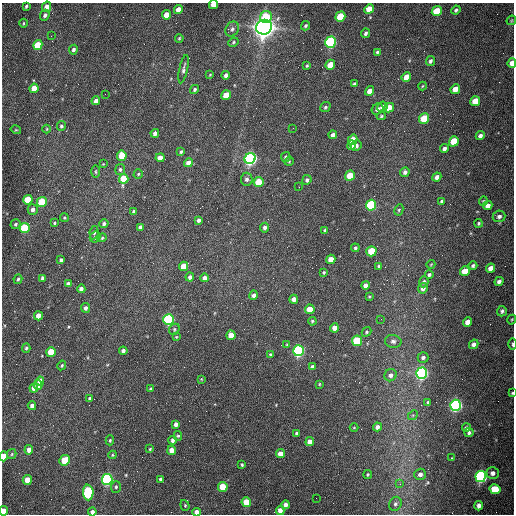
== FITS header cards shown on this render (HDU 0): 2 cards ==
NAXIS1  =                  512 /fastest changing axis
NAXIS2  =                  512 /next to fastest changing axis

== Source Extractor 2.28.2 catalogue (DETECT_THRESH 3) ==
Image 512 x 512 px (HDU 0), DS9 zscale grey, 1 PNG px = 1 image px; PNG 516 x 516 px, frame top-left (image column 1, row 512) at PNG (2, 3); each listed source drawn as its Kron ellipse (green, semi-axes under 4 px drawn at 4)
Background 1560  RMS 24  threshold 71.3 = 3 sigma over >= 5 px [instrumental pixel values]
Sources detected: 210; all 210 listed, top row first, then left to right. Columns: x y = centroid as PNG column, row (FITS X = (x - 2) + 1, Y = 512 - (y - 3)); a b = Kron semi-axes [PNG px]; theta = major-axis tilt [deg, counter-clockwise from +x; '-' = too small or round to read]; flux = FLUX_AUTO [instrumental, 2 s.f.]
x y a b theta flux
213 4 4 4 - 2.4e+04
26 6 4 3 - 2.2e+03
47 7 5 4 - 1.2e+04
178 9 5 4 - 1.0e+04
369 9 5 4 - 2.3e+04
456 10 5 3 - 3.1e+03
437 11 5 4 - 6.1e+04
45 15 5 4 - 4.3e+03
166 15 5 4 - 1.5e+04
266 17 6 5 - 5.6e+04
340 17 5 4 - 6.7e+04
511 20 5 3 - 1.4e+03
23 23 4 3 - 1.5e+03
305 26 5 4 - 2.6e+03
264 27 8 7 - 2.1e+06
232 29 8 6 55 5.4e+03
365 33 5 4 - 4.0e+03
51 36 3 2 - 1.4e+03
179 38 4 3 - 1.7e+03
233 42 5 4 - 2.3e+03
330 42 6 5 - 3.5e+05
38 45 5 4 - 4.5e+04
73 50 5 4 - 3.9e+03
377 52 4 3 - 2.9e+03
430 61 5 4 - 3.8e+03
512 63 5 4 - 1.7e+04
330 65 5 4 - 2.2e+04
307 66 3 2 - 1.9e+03
183 69 14 4 78 5.1e+03
210 75 3 3 - 1.2e+03
226 75 4 3 - 4.3e+03
406 77 5 4 - 1.4e+04
354 84 4 3 - 2.8e+03
422 86 4 3 - 1.4e+03
34 88 5 4 - 2.4e+04
195 89 5 4 - 2.8e+03
455 89 5 4 - 1.8e+04
369 91 5 4 - 1.2e+04
105 94 2 2 - 7.2e+02
226 95 5 4 - 3.4e+04
96 101 4 4 - 7.7e+03
475 101 5 4 - 2.6e+04
325 107 5 4 - 2.8e+03
382 107 5 4 - 6.9e+03
389 108 5 4 - 2.2e+04
377 109 6 5 - 5.5e+03
381 116 5 4 - 2.2e+03
424 119 5 5 - 6.7e+04
61 126 5 4 - 3.1e+03
293 128 2 2 - 6.8e+02
47 129 4 3 - 1.4e+03
16 130 5 3 - 1.4e+03
155 133 4 4 - 5.8e+03
333 135 4 4 - 6.1e+03
480 136 4 4 - 5.7e+03
353 140 5 4 - 2.6e+04
454 141 5 4 - 4.8e+04
351 145 5 4 - 1.3e+04
356 145 5 5 - 5.5e+03
444 149 4 3 - 5.0e+03
181 152 4 3 - 2.5e+03
122 156 5 4 - 4.5e+04
286 157 5 4 - 3.4e+03
160 158 4 4 - 1.5e+04
250 158 6 5 - 7.0e+05
289 161 4 4 - 1.8e+03
189 163 5 4 - 1.3e+04
103 164 3 3 - 1.2e+03
120 169 5 5 - 3.4e+03
96 172 6 3 -90 2.1e+03
405 172 5 4 - 4.9e+03
138 174 5 4 - 2.3e+03
350 176 5 5 - 2.9e+04
437 177 5 4 - 5.9e+03
124 179 5 4 - 4.2e+04
247 179 6 6 - 4.6e+03
307 180 5 4 - 4.2e+03
258 182 5 5 - 3.8e+04
299 187 2 2 - 1.1e+03
28 200 5 4 - 7.1e+04
442 201 4 3 - 2.8e+03
483 201 5 4 - 1.8e+03
42 202 5 4 - 8.2e+04
371 205 5 5 - 1.7e+05
488 206 5 4 - 8.9e+03
33 209 5 5 - 6.2e+03
399 210 6 4 62 2.2e+03
133 211 4 3 - 2.4e+03
499 216 6 5 - 5.4e+03
64 218 4 3 - 1.7e+03
198 220 4 3 - 5.2e+03
54 223 3 3 - 1.7e+03
478 223 4 4 - 2.3e+03
16 224 5 5 - 3.1e+03
104 224 4 4 - 4.0e+03
140 227 4 3 - 5.5e+03
25 228 5 5 - 1.4e+05
265 228 5 4 - 4.2e+03
325 230 4 4 - 3.1e+03
94 233 7 4 81 2.9e+03
95 237 6 5 - 3.1e+03
102 238 4 3 - 1.8e+03
355 248 4 4 - 2.6e+03
371 251 5 5 - 6.6e+04
331 259 4 4 - 1.6e+04
61 260 4 3 - 4.1e+03
431 264 4 3 - 1.2e+03
473 265 4 4 - 2.9e+03
184 266 5 4 - 3.4e+04
379 266 4 3 - 2.2e+03
491 268 5 4 - 1.1e+04
465 271 5 4 - 2.0e+04
324 272 3 3 - 2.0e+03
429 275 4 4 - 3.0e+03
190 277 4 4 - 4.5e+03
43 278 4 3 - 5.6e+03
205 278 4 4 - 6.2e+03
18 279 5 4 - 2.8e+03
499 281 5 4 - 5.2e+03
424 282 5 4 - 3.6e+03
68 284 4 4 - 6.6e+03
365 285 4 4 - 6.1e+03
423 288 5 4 - 6.9e+03
81 289 4 4 - 6.1e+03
254 295 5 4 - 4.9e+03
369 296 3 3 - 1.7e+03
294 299 4 4 - 8.0e+03
85 308 5 4 - 4.9e+03
310 309 5 4 - 3.1e+04
502 311 5 4 - 3.4e+03
38 316 4 4 - 1.3e+04
381 319 2 2 - 9.5e+02
169 320 5 5 - 3.5e+05
512 320 5 3 - 1.6e+03
312 321 4 4 - 2.4e+03
468 322 5 4 - 1.2e+04
334 328 4 4 - 1.0e+04
174 329 6 5 - 2.4e+03
367 332 5 4 - 2.1e+03
231 335 5 4 - 2.3e+04
176 337 4 4 - 1.4e+03
357 341 5 5 - 1.0e+05
393 341 8 6 -11 5.4e+03
287 344 4 3 - 1.4e+03
474 344 5 4 - 5.6e+03
513 344 5 2 - 2.9e+03
26 348 4 3 - 2.2e+03
123 351 4 4 - 5.5e+03
298 351 5 5 - 4.2e+05
51 352 5 4 - 5.0e+04
271 355 4 3 - 3.3e+03
423 357 5 5 - 4.9e+03
62 365 5 4 - 2.0e+03
312 367 4 4 - 5.5e+03
421 373 5 5 - 5.7e+05
391 375 6 6 - 5.9e+03
201 379 4 4 - 1.3e+03
40 381 4 4 - 1.6e+04
319 384 3 2 - 1.3e+03
38 385 4 4 - 1.5e+04
34 388 4 4 - 8.9e+03
151 389 4 3 - 2.9e+03
512 393 4 4 - 1.7e+03
90 398 3 3 - 2.7e+03
428 402 4 3 - 2.1e+03
455 405 5 5 - 6.3e+05
32 406 4 4 - 5.8e+03
413 415 5 4 - 2.1e+03
176 424 4 4 - 7.2e+03
377 427 4 4 - 6.3e+03
354 428 4 3 - 1.2e+03
466 428 4 4 - 2.9e+03
469 432 4 4 - 3.4e+03
297 433 4 3 - 3.1e+03
178 436 5 4 - 2.5e+03
110 440 5 4 - 2.1e+03
173 440 4 4 - 4.6e+03
310 442 4 4 - 1.3e+04
150 449 4 3 - 1.7e+03
29 450 5 4 - 1.0e+04
172 450 4 4 - 1.4e+04
12 454 5 4 - 2.0e+03
280 454 4 4 - 1.3e+04
112 455 4 4 - 1.6e+03
4 456 5 4 - 2.8e+04
452 458 3 3 - 1.4e+03
65 460 5 5 - 4.2e+04
242 465 3 3 - 2.1e+03
493 473 6 5 - 7.0e+03
368 474 4 3 - 1.7e+03
420 474 6 5 - 6.6e+03
481 476 5 5 - 5.0e+05
107 479 5 5 - 4.5e+05
160 479 3 3 - 2.4e+03
27 480 5 4 - 2.6e+04
400 484 4 4 - 1.9e+03
116 487 6 5 - 3.0e+03
223 487 5 4 - 4.3e+04
495 489 5 5 - 4.6e+04
88 492 8 5 -87 1.7e+05
316 498 2 2 - 3.1e+03
246 502 5 4 - 3.4e+04
395 504 7 6 - 4.6e+03
185 505 5 4 - 2.1e+03
286 505 4 4 - 6.1e+03
479 506 5 4 - 6.1e+03
280 510 4 4 - 8.7e+03
4 511 5 4 - 1.9e+04
92 512 4 4 - 6.9e+03
197 512 4 4 - 1.1e+04
At the frame edge (FLAGS 8, measured only in part): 9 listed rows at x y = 213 4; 512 63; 512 320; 513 344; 512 393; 4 456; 4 511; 92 512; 197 512